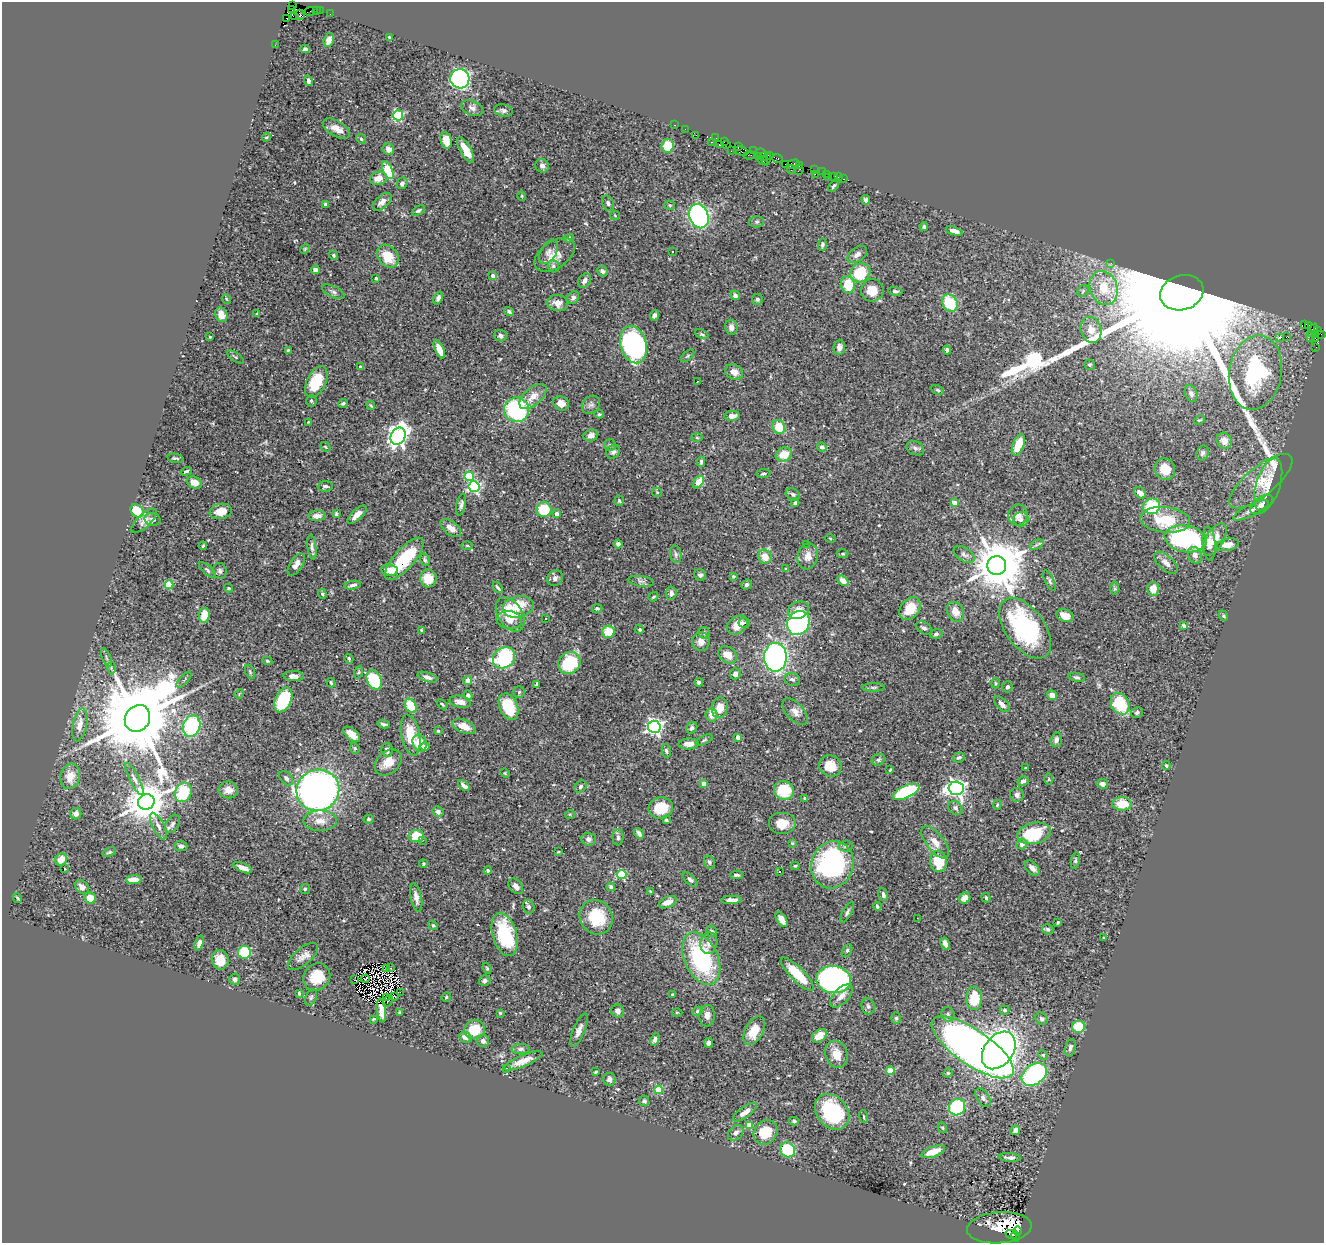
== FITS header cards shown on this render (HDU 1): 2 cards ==
NAXIS1  =                 1322
NAXIS2  =                 1241

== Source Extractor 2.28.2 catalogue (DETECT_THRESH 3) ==
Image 1322 x 1241 px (HDU 1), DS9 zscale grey, 1 PNG px = 1 image px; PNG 1326 x 1245 px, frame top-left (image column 1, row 1241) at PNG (2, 2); each listed source drawn as its Kron ellipse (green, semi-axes under 4 px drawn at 4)
Background 0.527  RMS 0.025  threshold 0.0753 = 3 sigma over >= 5 px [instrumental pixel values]
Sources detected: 538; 9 with non-positive FLUX_AUTO (blend fragments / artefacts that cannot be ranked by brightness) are neither listed nor drawn; of the other 529, the 500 brightest by FLUX_AUTO listed and drawn (29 fainter detections omitted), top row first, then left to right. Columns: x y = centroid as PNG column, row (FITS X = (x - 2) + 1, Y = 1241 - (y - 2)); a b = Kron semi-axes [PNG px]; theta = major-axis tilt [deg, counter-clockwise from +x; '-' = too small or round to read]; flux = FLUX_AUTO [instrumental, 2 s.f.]
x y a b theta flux
293 5 2 2 - 16
291 9 3 3 - 99
316 10 3 2 - 4.2
310 11 5 2 - 2.3
320 11 2 2 - 3.4
330 14 2 2 - 9.2
300 15 5 4 - 100
295 16 4 3 - 160
286 18 4 2 - 29
389 37 3 3 - 1.6
329 40 7 5 71 8.6
275 45 2 2 - 5.9
305 49 5 3 - 3.3
460 79 10 9 - 500
308 81 5 3 - 4.6
472 108 11 7 -23 7.3
503 110 9 6 -11 4.5
398 116 5 5 - 170
674 125 3 2 - 17
336 128 15 7 -30 17
685 129 2 2 - 11
696 135 2 2 - 22
266 137 4 3 - 2.1
716 138 4 2 - 13
361 139 5 4 - 2.3
446 140 8 5 -73 18
724 141 3 3 - 12
711 142 3 2 - 27
727 144 2 2 - 5.4
719 145 3 3 - 43
667 146 7 6 - 36
738 147 3 3 - 14
388 149 6 5 - 8.9
466 150 14 5 -60 28
731 151 2 2 - 3.7
741 151 7 4 -14 21
754 151 2 2 - 3.9
761 153 5 3 - 87
749 155 6 2 6 23
769 155 4 2 - 12
758 156 3 2 - 20
763 157 3 3 - 41
778 158 5 3 - 27
767 159 7 3 78 34
762 160 6 2 -40 45
785 164 2 2 - 5.6
793 164 6 4 16 41
800 165 3 3 - 4.9
542 166 7 6 - 5.8
388 170 9 4 -66 69
791 170 4 2 - 39
799 170 5 2 - 23
815 170 2 2 - 5.5
822 172 2 2 - 4.6
815 174 2 2 - 140
826 174 3 2 - 5.4
834 176 4 3 - 34
829 177 2 2 - 2.1
838 177 2 2 - 5.8
378 178 8 6 14 17
844 179 3 2 - 24
402 183 6 5 - 5.7
834 186 6 3 46 3.2
522 196 4 4 - 1.7
866 200 5 4 - 3.7
382 202 11 6 42 8.9
608 203 8 5 -64 4.4
325 205 4 3 - 3.4
670 205 5 4 - 2.1
418 211 7 4 28 3.5
615 215 5 4 - 1.7
699 216 12 9 -68 290
756 222 7 5 1 3.4
924 227 4 4 - 2.5
954 231 8 3 -18 8
569 238 5 4 - 2.6
822 245 6 4 88 3.6
305 249 5 4 - 1.8
673 251 3 2 - 1.8
549 252 13 8 59 8
333 255 5 4 - 2.2
555 255 23 13 34 25
857 255 11 7 36 8
388 256 12 9 -53 38
1111 263 3 3 - 2.7
553 266 6 5 - 4.3
315 270 4 4 - 15
603 271 5 5 - 5.5
860 273 10 9 - 67
493 276 4 3 - 7.2
376 278 3 3 - 2.8
585 281 8 5 58 6.4
848 285 8 7 - 46
1104 288 17 13 -70 49
872 290 11 11 - 27
895 291 7 4 -7 3.8
1083 291 6 5 - 2.7
333 292 12 5 -26 5.5
1182 293 22 17 17 200000
735 295 5 4 - 4.9
438 298 7 4 69 5.4
573 298 7 5 56 5
227 299 5 3 - 1.4
757 299 5 5 - 4.2
558 303 10 8 -8 13
950 303 9 7 -61 71
509 311 5 4 - 3.6
257 314 4 3 - 1.9
221 315 7 6 - 15
654 315 5 4 - 4
1305 324 3 2 - 17
1309 326 3 2 - 5.3
731 327 7 6 - 10
1091 330 13 10 -73 19
1312 330 7 3 64 21
1318 331 4 3 - 44
702 334 7 4 -24 2.7
1316 334 3 3 - 180
1321 334 2 2 - 16
501 336 6 5 - 6.4
210 337 3 3 - 1.6
1279 337 3 3 - 33
1286 337 2 2 - 520
1311 337 5 2 - 16
1315 338 3 2 - 15
634 345 19 13 -74 300
839 347 8 5 85 8.5
1316 348 3 2 - 7.5
439 349 10 4 -66 21
288 350 3 3 - 1.7
947 350 4 4 - 4.3
687 356 8 3 41 2.6
235 357 10 4 -37 2.9
1090 365 6 5 - 3.1
360 367 3 3 - 2.5
734 372 9 7 -22 12
1255 372 37 26 81 160
697 381 3 2 - 1.9
316 382 17 9 64 58
938 390 7 4 -27 2.5
1191 394 9 6 -68 4.4
533 396 16 8 42 18
311 401 6 5 - 3
343 403 5 4 - 3.4
561 403 8 6 -27 13
371 405 4 3 - 2
591 405 10 8 42 5.8
516 410 12 12 - 170
599 414 5 4 - 2
732 416 8 5 3 8.1
1200 420 6 3 24 1.9
308 422 4 3 - 1.6
779 427 7 6 - 37
591 435 7 6 - 8
398 436 9 7 66 780
697 438 5 3 - 1.7
1224 441 8 7 - 11
610 445 6 5 - 2.9
1018 445 11 5 69 37
325 447 5 3 - 1.5
822 447 5 4 - 4.7
915 448 9 6 -26 4.9
613 452 7 6 - 5
1203 453 7 6 - 4.5
784 454 8 6 20 26
175 458 8 4 -11 2.9
701 462 5 3 - 3
1165 469 11 10 - 22
186 471 5 3 - 2.5
764 474 7 4 9 2.8
469 476 5 4 - 84
1261 481 39 14 39 43
194 482 8 5 -24 13
699 482 7 4 53 39
1268 485 27 12 72 33
325 486 7 5 3 4.7
474 487 5 5 - 270
657 492 5 4 - 2.4
1140 493 7 5 -39 11
793 494 8 5 -30 3.9
619 501 5 4 - 2.6
795 503 4 3 - 2.6
954 503 4 4 - 16
461 505 11 4 78 4.9
1262 505 13 7 37 10
1152 506 8 7 - 85
544 510 7 7 - 53
1251 510 19 6 26 10
137 511 7 5 -47 48
221 511 11 7 10 23
336 514 3 3 - 2.2
557 514 4 3 - 11
357 515 12 5 42 15
1018 515 10 9 - 11
317 516 9 5 3 12
152 519 8 6 -14 5.2
1021 519 7 7 - 6.3
1165 520 25 13 -6 64
144 521 16 6 43 10
451 528 12 6 -38 14
830 538 5 3 - 1.4
1186 539 21 13 -9 210
1215 539 18 9 59 24
618 544 4 4 - 6
806 544 2 2 - 1.5
1209 544 17 6 -85 16
1037 545 7 4 26 3.4
1227 545 11 6 10 18
203 546 4 3 - 1.9
467 546 5 3 - 1.7
312 547 12 4 -83 5.6
676 554 9 5 -80 3.9
843 554 6 4 2 2.5
964 554 11 6 -34 6.8
1195 555 8 7 - 9
808 556 13 10 77 15
765 557 7 6 - 18
404 559 27 10 48 85
425 560 6 5 - 3
1166 563 14 7 -41 9.7
296 565 12 6 58 10
997 565 9 9 - 10000
785 569 4 3 - 1.8
207 570 11 4 -43 3.1
389 570 8 6 -8 20
220 571 8 7 - 4.7
700 575 6 5 - 4.1
733 577 4 4 - 3.1
428 578 9 8 - 36
555 578 8 7 - 6
641 581 13 5 -7 5.2
843 581 6 4 -41 12
1050 581 11 4 -63 4.1
169 585 4 4 - 54
353 585 8 3 9 4.4
747 585 5 4 - 3.8
498 587 6 2 -51 3.1
228 588 4 3 - 2.2
1114 588 6 4 -89 2.6
1153 589 7 6 - 19
671 593 7 5 83 5.8
322 594 5 4 - 2.4
653 597 5 3 - 1.8
518 607 15 10 12 52
910 608 12 9 52 40
597 609 5 4 - 2.9
798 610 11 8 25 15
955 612 10 8 -62 19
510 614 19 12 -57 38
204 615 7 5 82 25
1065 616 9 6 -19 17
1223 616 5 4 - 2.3
546 618 3 2 - 1.8
509 620 13 9 -8 14
744 623 6 4 11 4
798 623 12 11 - 210
737 625 11 8 35 25
1184 626 4 3 - 6.7
924 628 8 5 -28 5.9
1025 628 35 19 -54 240
640 629 5 4 - 2.4
421 630 4 3 - 1.7
608 632 6 6 - 36
704 633 6 5 - 3.3
936 634 6 4 19 3.1
701 641 9 9 - 12
728 655 10 7 -35 16
775 657 14 11 -90 430
106 658 10 3 -69 3.3
504 658 12 10 35 140
349 659 5 4 - 2.9
267 661 5 4 - 2.3
569 663 12 10 40 92
111 668 6 4 -89 2.1
250 672 7 4 -66 2.4
359 672 6 4 71 2
735 674 5 5 - 5.2
294 676 10 5 -2 11
428 677 10 4 -18 7.2
1077 677 8 4 -10 3.8
792 679 8 6 -12 5.2
184 680 10 3 49 2.2
374 680 10 7 -64 86
468 680 4 4 - 14
699 682 4 4 - 4.1
331 683 5 3 - 2.2
995 683 5 3 - 1.7
537 684 4 3 - 2.8
874 687 11 4 0 3.2
1007 687 6 5 - 3.6
519 692 6 5 - 2.8
239 694 5 3 - 1.6
468 695 5 4 - 4.9
1052 695 5 4 - 11
283 700 13 8 65 110
460 702 11 6 -14 12
442 704 6 3 -40 2
1002 704 10 5 -45 8.6
1120 704 11 8 -62 75
411 706 7 5 -61 44
508 707 14 9 -66 70
720 708 10 8 80 21
795 712 16 8 -49 13
1137 713 6 5 - 4.5
712 715 6 6 - 16
137 718 14 12 55 30000
383 724 6 3 -10 3.1
80 725 17 7 78 15
192 726 11 8 72 120
464 726 12 6 -22 17
654 727 6 6 - 620
692 728 6 5 - 4.7
438 731 3 3 - 1.7
352 734 10 5 -40 18
410 735 21 9 -79 48
738 737 4 3 - 16
704 740 9 4 26 2.8
1056 740 7 5 73 5.5
420 743 9 7 -66 23
689 744 10 5 3 12
425 747 5 4 - 4.5
355 748 5 4 - 2.1
387 750 7 5 -76 6.6
666 751 7 4 -80 3.7
959 757 6 5 - 3.8
878 760 7 5 30 3.5
388 762 15 11 41 21
1166 765 4 3 - 2.3
830 766 11 10 - 34
1026 768 3 2 - 1.9
890 770 4 3 - 1.7
505 773 5 4 - 1.5
70 776 13 9 78 18
286 778 8 5 -47 5.2
134 779 18 5 -63 7.4
1049 779 5 3 - 1.8
1023 781 6 4 33 5.1
704 784 4 4 - 15
1102 784 5 5 - 6.7
464 786 6 3 -39 6
580 787 7 5 48 3.6
956 788 7 6 - 780
228 790 10 8 -7 12
318 790 21 20 - 870
784 790 10 9 - 60
183 792 10 8 64 72
906 792 14 6 24 130
1017 795 7 7 - 5.7
805 798 4 3 - 2.3
146 802 8 7 - 5200
1122 804 9 7 -4 35
997 805 5 4 - 2
661 808 12 10 13 42
955 808 8 6 -42 5.6
438 812 5 5 - 5.1
76 814 5 5 - 5.9
570 814 5 3 - 1.7
369 819 5 4 - 2.4
666 820 4 3 - 2.4
320 821 17 10 0 18
172 824 10 6 59 5.3
782 824 14 11 0 24
158 826 14 6 -63 7.9
639 833 6 4 -52 5.2
1034 833 17 10 13 80
416 836 7 6 - 43
618 837 8 5 -89 4
588 839 7 6 - 6.8
422 840 2 2 - 1.4
935 842 19 8 -52 19
792 843 4 4 - 2.1
1022 844 5 5 - 6.6
181 846 6 5 - 5.4
846 846 7 5 4 4.5
109 852 7 4 21 2.6
558 852 3 2 - 1.4
61 859 6 5 - 21
1075 860 8 4 80 3.4
938 861 11 8 -82 65
709 862 6 5 - 3.8
423 864 4 4 - 2
832 865 24 21 70 290
795 866 4 4 - 2.2
65 868 3 2 - 2.9
243 868 10 4 -22 10
1032 868 9 5 -45 8.2
488 871 4 4 - 4.1
779 871 2 2 - 1.5
622 874 5 4 - 91
737 875 6 3 -1 4.1
690 879 9 4 -46 4.3
134 880 8 4 2 21
516 886 9 6 -49 7.5
82 887 8 6 -42 9.4
611 887 4 4 - 7.1
305 889 5 5 - 2.8
651 892 4 3 - 2.6
883 895 7 4 -71 6.1
416 897 14 5 -79 11
17 898 5 3 - 2
90 898 6 5 - 23
965 898 6 5 - 10
986 898 5 3 - 2.5
731 900 10 3 2 7.2
668 902 9 5 23 13
529 907 7 5 -74 5.1
877 907 4 4 - 3.2
847 912 11 4 60 4.4
596 917 18 16 -55 66
917 918 2 2 - 4.2
782 919 8 5 -58 13
1058 922 3 3 - 2.1
433 925 5 4 - 2.3
1048 929 6 5 - 3.2
711 931 6 5 - 3.9
505 934 22 12 -74 99
1104 938 3 2 - 1.6
199 943 8 4 71 5.9
709 943 11 8 80 10
945 944 6 4 -59 10
847 950 7 4 63 2.8
244 952 6 6 - 70
303 956 18 8 40 12
701 959 28 16 -65 180
220 960 10 8 -83 29
387 968 3 2 - 2
391 968 3 2 - 4.8
487 968 6 4 -68 2.1
797 974 22 7 -45 57
317 977 14 12 46 39
235 979 6 5 - 6
365 979 4 3 - 1.9
355 980 3 2 - 2.8
834 980 17 13 -6 550
485 981 6 5 - 4.5
400 992 3 2 - 3.8
299 993 3 3 - 2.3
672 994 3 3 - 1.5
841 996 14 7 47 15
386 997 3 2 - 1.7
395 997 3 2 - 1.9
446 997 5 4 - 2.3
311 998 8 5 63 3.8
974 998 12 8 89 51
388 1001 6 2 65 2.8
868 1006 8 6 -74 5.4
381 1010 12 4 -82 13
1004 1010 5 4 - 4
618 1011 6 6 - 6.1
697 1011 5 4 - 2.4
400 1012 3 3 - 2
677 1012 5 3 - 1.5
500 1013 4 4 - 2
948 1014 7 6 - 5.2
707 1016 11 7 84 9.6
896 1018 6 5 - 2.7
373 1019 4 3 - 1.6
1041 1019 7 5 -57 4.8
1078 1027 6 6 - 43
474 1030 10 9 - 43
579 1030 18 6 67 9.6
754 1031 15 9 62 31
819 1036 8 5 37 20
465 1037 6 5 - 8.3
655 1039 6 4 69 4.6
483 1041 6 6 - 5.8
709 1043 5 3 - 4.2
973 1047 48 17 -34 1800
1070 1048 9 5 77 7
520 1049 9 5 2 3.7
999 1050 21 14 54 800
836 1054 14 11 -71 23
1043 1055 5 4 - 1.9
523 1061 21 5 22 17
506 1069 3 3 - 10
890 1071 4 4 - 49
596 1072 3 2 - 1.9
948 1073 5 4 - 2
1034 1074 14 9 36 250
609 1079 6 6 - 6.4
658 1090 4 4 - 73
983 1098 10 6 -55 5.6
644 1101 5 5 - 4
957 1107 8 8 - 130
745 1112 14 5 36 12
832 1112 20 15 -49 140
864 1117 6 3 -72 1.9
794 1121 5 4 - 3.5
749 1125 4 4 - 31
942 1128 5 4 - 2.4
1015 1130 5 4 - 8.5
765 1132 13 11 49 50
736 1133 9 6 46 6.4
788 1150 8 7 - 76
933 1152 12 5 20 24
1010 1157 11 4 -5 7.1
999 1228 32 15 4 32
1017 1231 4 4 - 56
1011 1234 6 2 -20 82
1016 1236 5 3 - 100
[29 fainter detections neither listed nor drawn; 9 non-positive-flux detections neither listed nor drawn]